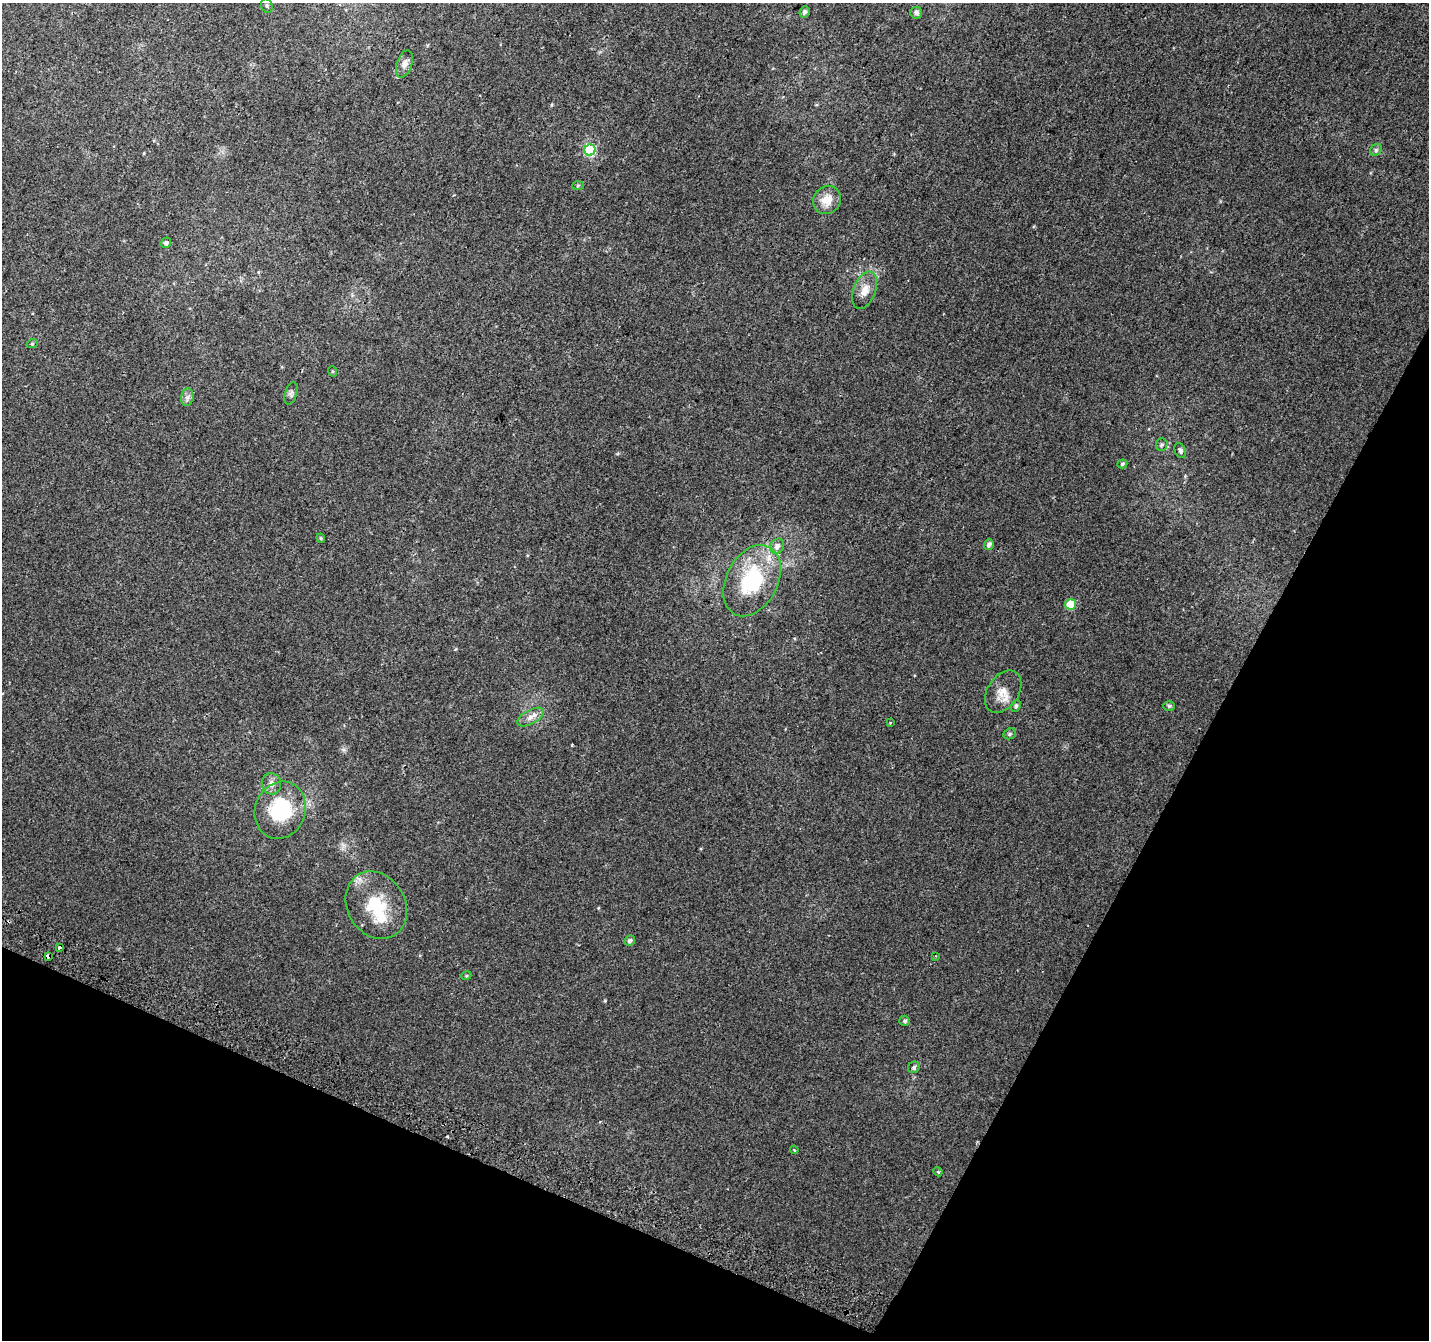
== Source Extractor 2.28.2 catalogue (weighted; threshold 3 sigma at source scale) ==
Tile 15 of 4 x 4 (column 3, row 4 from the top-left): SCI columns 2883-4309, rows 307-1644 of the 5756 x 5897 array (HDU 1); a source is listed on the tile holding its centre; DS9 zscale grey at full resolution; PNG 1431 x 1342 px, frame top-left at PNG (2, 3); each listed source drawn as its Kron ellipse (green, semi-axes under 4 px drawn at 4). Shown black and unused: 24% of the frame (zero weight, under 2 of 3 exposures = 2% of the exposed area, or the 3 px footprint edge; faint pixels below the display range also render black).
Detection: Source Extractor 2.28.2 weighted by HDU 2 'WHT'; one run over the whole footprint, this tile lists its part. Background 0.00306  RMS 0.0037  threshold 0.0169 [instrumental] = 3 sigma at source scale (4.5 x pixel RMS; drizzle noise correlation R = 1.50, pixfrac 1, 0.0396/0.0396 arcsec/px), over >= 5 px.
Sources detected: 41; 1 inside a brighter object's white glare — neither listed nor drawn; the other 40 listed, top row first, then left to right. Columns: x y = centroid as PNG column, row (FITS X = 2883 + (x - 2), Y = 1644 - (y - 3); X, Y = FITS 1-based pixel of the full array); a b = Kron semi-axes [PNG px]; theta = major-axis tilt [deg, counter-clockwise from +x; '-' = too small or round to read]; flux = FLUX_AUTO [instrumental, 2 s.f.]
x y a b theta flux
267 6 7 5 -74 0.72
805 12 6 5 - 0.91
916 13 6 6 - 1.2
404 64 14 7 71 2.2
590 150 6 5 - 29
1376 150 6 5 - 0.7
578 186 6 4 3 0.43
827 200 15 13 51 5.2
166 243 5 5 - 0.85
865 290 19 11 69 4
32 344 5 3 - 0.38
332 371 5 3 - 0.36
291 393 11 6 72 1.1
187 397 9 6 83 1.3
1162 445 6 5 - 0.67
1180 450 8 5 -68 1
1122 464 5 4 - 0.58
321 538 4 4 - 0.48
989 544 5 4 - 1.3
777 546 8 6 59 1.8
752 581 38 25 62 28
1071 604 5 5 - 11
1003 692 23 15 56 5.1
1016 706 6 5 - 0.63
1169 706 6 5 - 0.7
531 717 14 7 29 2.4
890 723 3 3 - 0.28
1010 734 6 5 - 0.59
271 784 10 9 - 2.4
280 810 29 25 70 24
376 905 35 29 -59 18
630 941 5 5 - 0.9
60 947 3 3 - 2.1
48 956 4 4 - 1.9
935 956 2 2 - 0.31
466 976 5 3 - 0.41
905 1021 5 5 - 0.72
914 1067 6 5 - 0.8
794 1150 4 3 - 0.4
938 1172 5 3 - 0.39
Overlapping masked pixels (flux is a lower limit): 2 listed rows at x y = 60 947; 48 956